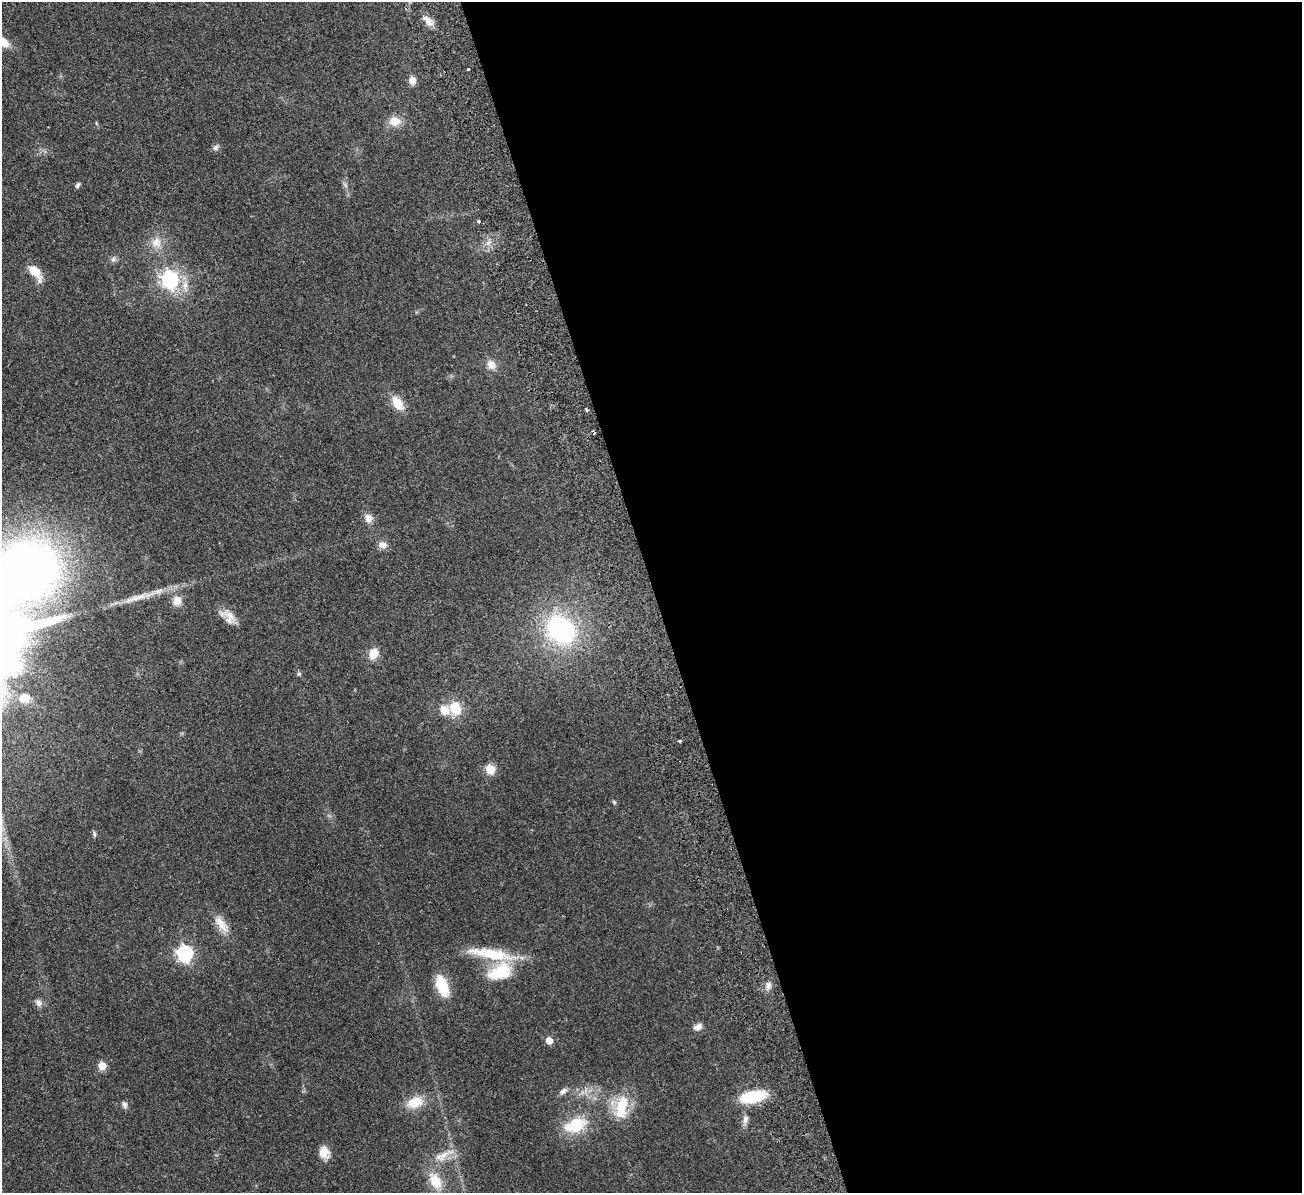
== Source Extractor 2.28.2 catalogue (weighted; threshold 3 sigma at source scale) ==
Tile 8 of 4 x 4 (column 4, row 2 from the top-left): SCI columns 3956-5255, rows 2550-3740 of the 5311 x 5219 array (HDU 1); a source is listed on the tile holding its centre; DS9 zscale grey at full resolution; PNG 1304 x 1195 px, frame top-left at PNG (2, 2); no overlay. Shown black and unused: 50% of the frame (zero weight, under 2 of 3 exposures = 3% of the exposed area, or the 3 px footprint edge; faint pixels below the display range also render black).
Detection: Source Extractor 2.28.2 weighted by HDU 2 'WHT'; one run over the whole footprint, this tile lists its part. Background 0.107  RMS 0.008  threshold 0.036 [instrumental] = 3 sigma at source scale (4.5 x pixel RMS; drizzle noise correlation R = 1.50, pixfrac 1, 0.05/0.05 arcsec/px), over >= 5 px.
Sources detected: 52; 1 cosmic-ray / hot-pixel residue — not listed; the other 51 listed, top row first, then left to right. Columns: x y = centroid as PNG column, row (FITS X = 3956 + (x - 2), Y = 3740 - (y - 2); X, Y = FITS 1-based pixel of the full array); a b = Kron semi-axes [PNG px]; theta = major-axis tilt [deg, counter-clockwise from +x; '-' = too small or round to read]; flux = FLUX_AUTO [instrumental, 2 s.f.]
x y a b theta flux
428 20 17 8 -51 6.4
3 42 16 9 -33 11
468 69 3 3 - 1.8
412 80 5 5 - 17
395 121 15 12 -3 9.2
216 147 9 6 46 2.2
77 185 6 5 - 1.9
345 185 7 4 -71 1.6
478 222 3 3 - 2.4
156 242 15 14 - 9.7
113 259 9 5 61 2.1
35 272 21 9 -52 13
170 279 7 7 - 260
185 286 18 8 -89 8.2
491 365 13 11 -52 6.3
398 403 14 8 -54 16
586 409 4 3 - 3.3
368 518 10 9 - 6
382 545 10 8 -10 5
177 601 13 12 - 7.3
228 616 21 12 -41 9.4
561 630 32 26 -41 110
373 654 12 10 68 9.7
299 674 6 5 - 1.2
25 698 13 10 -3 8.9
455 708 13 11 -65 19
444 710 13 11 -43 8.9
680 741 3 3 - 2.2
490 769 10 9 - 9.7
614 802 5 4 - 1
94 834 8 4 -78 1.5
221 924 27 11 -53 11
185 953 7 6 - 210
490 954 62 13 -9 33
500 972 36 20 22 33
768 985 11 7 87 3.7
442 986 23 11 -71 25
38 1003 11 8 -54 3.5
698 1027 11 8 25 4.1
549 1040 5 5 - 12
102 1065 5 5 - 21
564 1091 10 6 36 3.2
753 1097 24 10 10 43
415 1102 21 14 22 16
124 1104 9 6 -75 2.4
621 1107 35 16 79 26
745 1120 15 7 81 4.4
575 1125 25 15 21 30
324 1152 15 12 -69 8.1
444 1155 25 10 43 12
435 1181 21 13 -62 18
Isophote crosses this tile's border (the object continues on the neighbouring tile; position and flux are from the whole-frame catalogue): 2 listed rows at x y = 428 20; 3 42